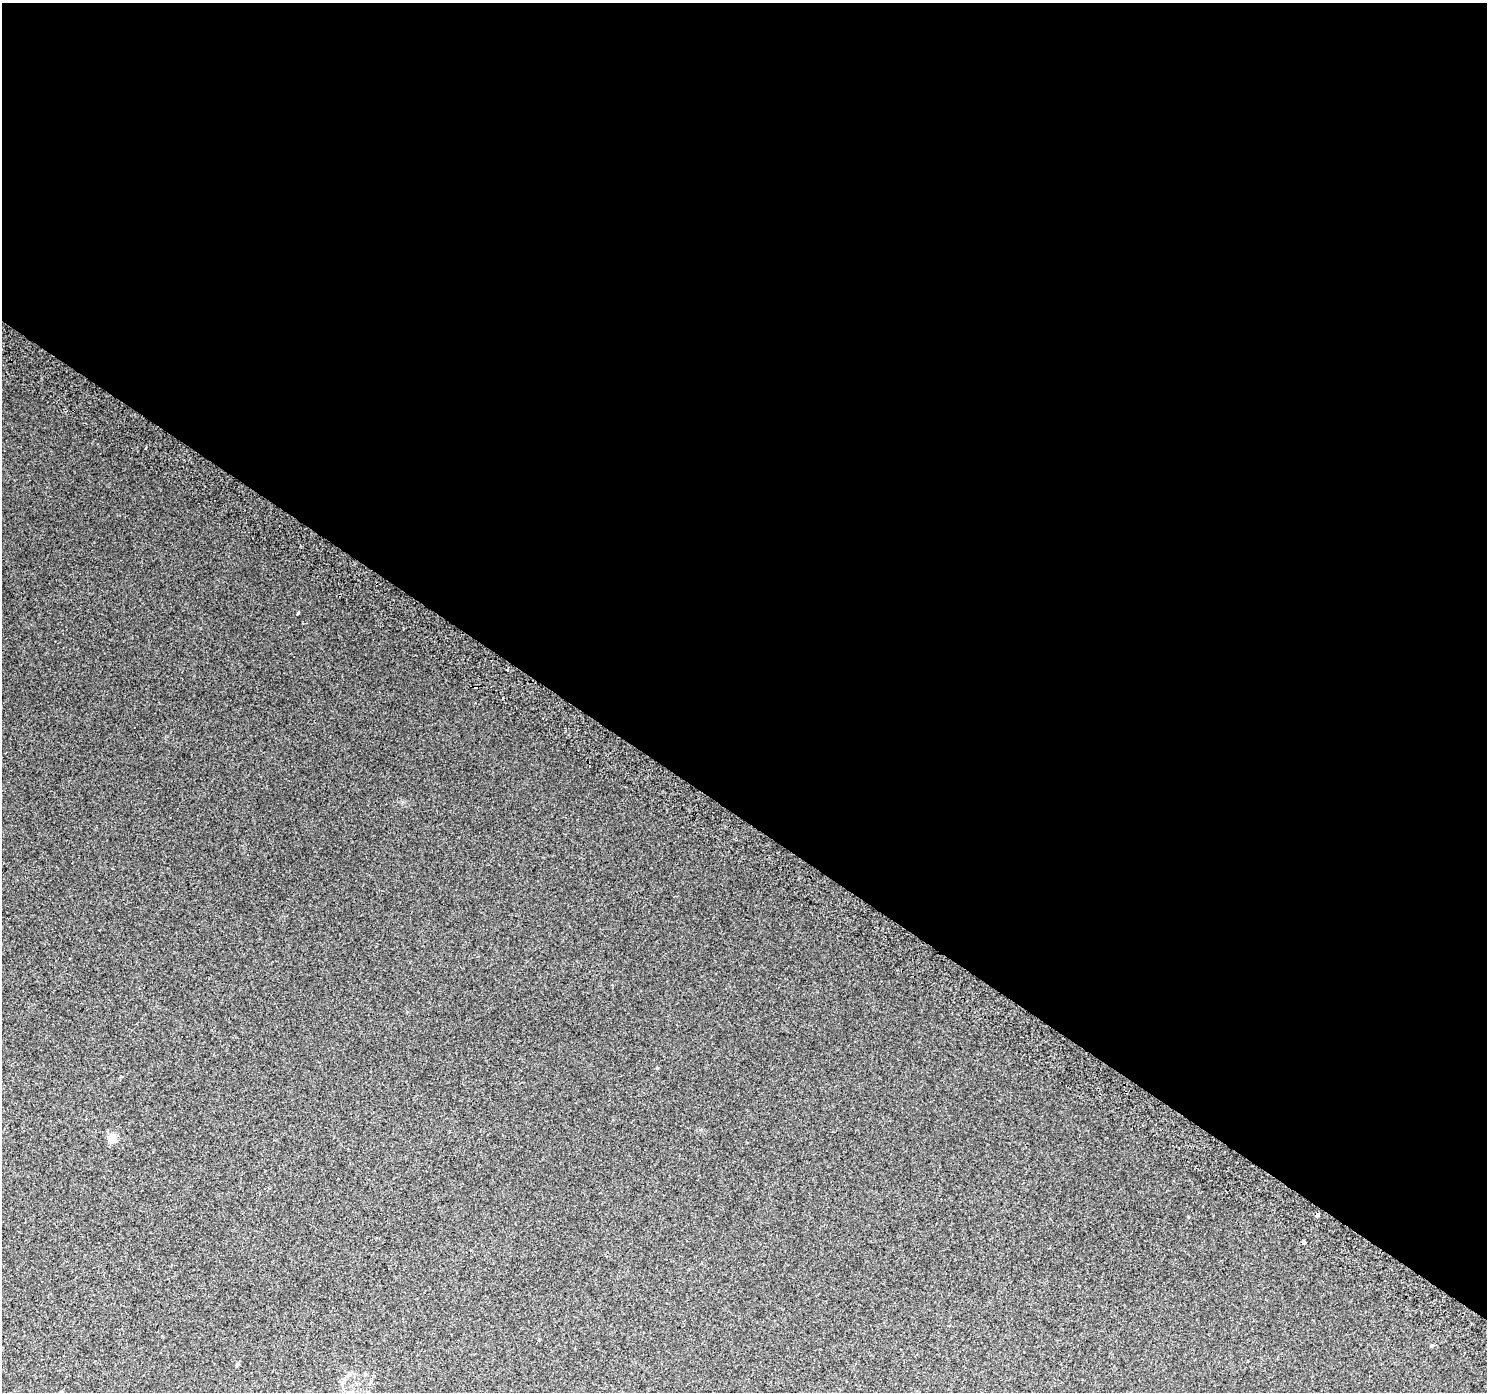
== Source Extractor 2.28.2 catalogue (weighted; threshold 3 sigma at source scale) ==
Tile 3 of 4 x 4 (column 3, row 1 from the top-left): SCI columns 3003-4487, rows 4457-5846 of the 5998 x 6065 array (HDU 1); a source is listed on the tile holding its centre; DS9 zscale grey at full resolution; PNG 1489 x 1394 px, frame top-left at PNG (2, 3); no overlay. Shown black and unused: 59% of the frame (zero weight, under 2 of 3 exposures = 2% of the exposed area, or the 3 px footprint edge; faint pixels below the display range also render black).
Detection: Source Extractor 2.28.2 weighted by HDU 2 'WHT'; one run over the whole footprint, this tile lists its part. Background 0.00886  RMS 0.0057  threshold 0.0258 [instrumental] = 3 sigma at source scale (4.5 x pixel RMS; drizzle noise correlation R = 1.50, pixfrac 1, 0.0396/0.0396 arcsec/px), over >= 5 px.
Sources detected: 13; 3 cosmic-ray / hot-pixel residue — not listed; the other 10 listed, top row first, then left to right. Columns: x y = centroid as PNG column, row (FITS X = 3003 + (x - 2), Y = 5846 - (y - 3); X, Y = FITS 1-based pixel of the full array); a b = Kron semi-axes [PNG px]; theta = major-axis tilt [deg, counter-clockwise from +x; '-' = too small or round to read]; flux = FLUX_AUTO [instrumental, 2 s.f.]
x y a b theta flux
145 448 3 2 - 0.65
298 613 3 3 - 0.91
657 1068 4 3 - 0.58
112 1138 10 9 - 4.8
1317 1215 4 3 - 7.3
1188 1216 4 3 - 0.41
1304 1242 4 3 - 2.1
471 1251 3 2 - 0.92
238 1364 5 4 - 0.86
61 1392 4 4 - 0.9
Overlapping masked pixels (flux is a lower limit): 1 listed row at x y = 1317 1215
Isophote crosses this tile's border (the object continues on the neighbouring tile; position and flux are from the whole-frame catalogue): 1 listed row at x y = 61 1392